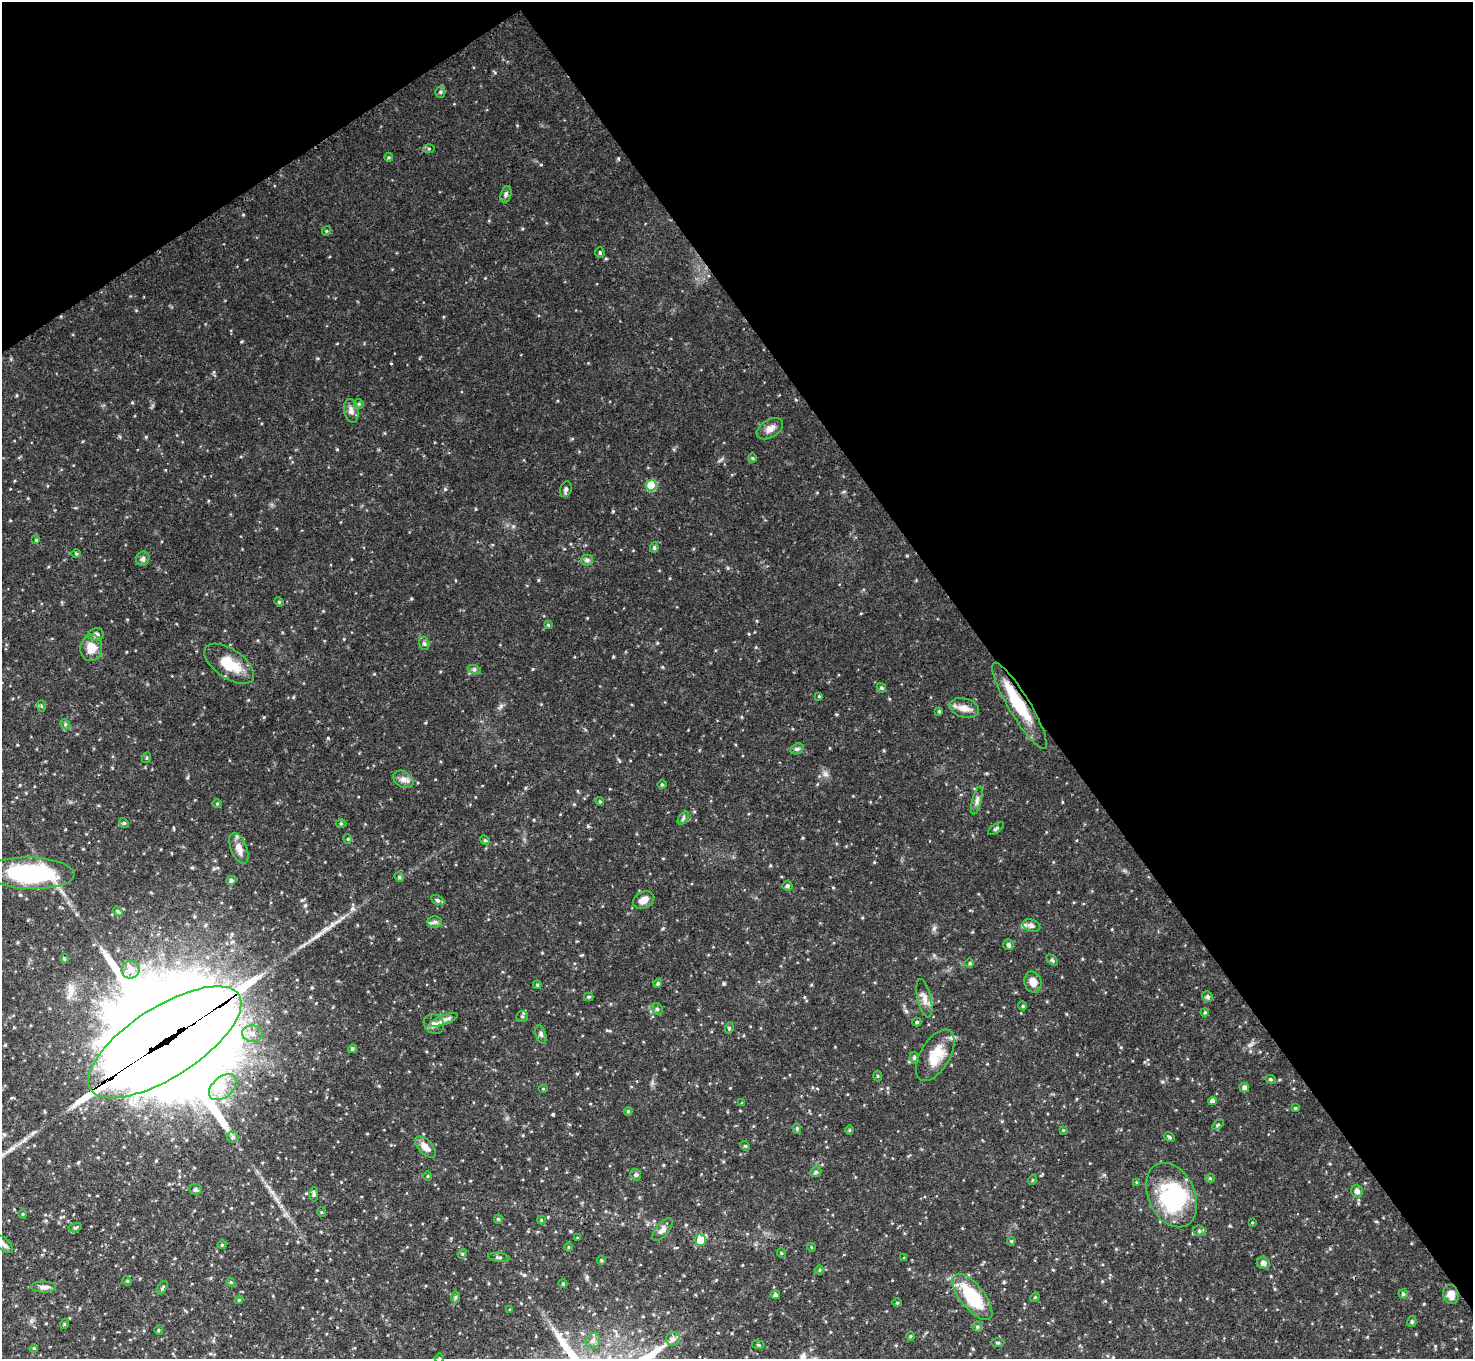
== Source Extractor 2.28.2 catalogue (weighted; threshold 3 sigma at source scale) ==
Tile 3 of 4 x 4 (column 3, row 1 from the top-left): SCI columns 2960-4430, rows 4380-5736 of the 5915 x 5917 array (HDU 1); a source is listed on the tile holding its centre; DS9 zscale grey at full resolution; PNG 1475 x 1361 px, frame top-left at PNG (2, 2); each listed source drawn as its Kron ellipse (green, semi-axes under 4 px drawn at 4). Shown black and unused: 36% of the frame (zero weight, under 3 of 4 exposures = <1% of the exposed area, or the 3 px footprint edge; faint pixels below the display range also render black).
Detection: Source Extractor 2.28.2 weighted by HDU 2 'WHT'; one run over the whole footprint, this tile lists its part. Background 0.104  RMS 0.0051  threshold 0.0229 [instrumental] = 3 sigma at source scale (4.5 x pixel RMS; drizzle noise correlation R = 1.50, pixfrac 1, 0.05/0.05 arcsec/px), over >= 5 px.
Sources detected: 157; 2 inside a brighter object's white glare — neither listed nor drawn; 2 inside a brighter listed object's ellipse — not listed separately; the other 153 listed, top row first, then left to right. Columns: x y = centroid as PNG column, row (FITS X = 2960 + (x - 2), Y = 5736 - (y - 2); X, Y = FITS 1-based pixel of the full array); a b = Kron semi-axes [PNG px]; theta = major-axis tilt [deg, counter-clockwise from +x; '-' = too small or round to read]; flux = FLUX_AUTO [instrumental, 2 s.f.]
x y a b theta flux
440 92 5 5 - 0.87
429 149 6 4 0 0.64
389 157 4 4 - 0.57
506 194 8 5 72 1.3
326 231 5 3 - 0.45
600 253 5 4 - 0.66
359 404 5 4 - 0.61
351 411 12 7 -79 2.3
770 429 14 8 31 3.2
753 458 5 3 - 0.52
651 485 5 5 - 19
566 489 8 5 70 1.1
36 540 4 4 - 0.49
654 548 5 4 - 0.84
76 554 5 3 - 0.47
143 559 7 6 - 1.4
587 560 5 5 - 1.1
279 602 5 4 - 0.58
548 625 4 4 - 0.5
96 634 8 6 10 1.4
424 643 7 5 -73 0.94
91 648 13 11 87 7
229 664 28 14 -35 14
474 669 7 4 -19 0.84
881 688 5 4 - 0.73
819 696 4 4 - 0.47
41 706 6 4 -88 0.59
1019 706 49 10 -59 23
964 708 15 9 -16 4.5
939 711 4 4 - 0.54
65 724 6 4 -47 0.74
797 749 7 5 19 1.1
146 758 5 3 - 0.44
403 779 11 8 -33 2.4
662 784 5 3 - 0.5
977 800 14 4 76 1.8
600 801 4 4 - 0.62
217 803 5 3 - 0.49
683 818 7 4 54 0.93
124 823 5 4 - 0.59
341 823 5 3 - 0.55
996 828 9 3 35 0.87
348 839 5 3 - 0.45
485 840 5 4 - 0.72
239 848 16 8 -68 4.3
30 873 44 15 -2 68
399 877 5 4 - 0.67
231 880 5 4 - 1.5
787 886 5 4 - 0.99
438 900 7 4 -27 0.93
644 900 11 8 26 3.4
118 911 5 4 - 0.72
435 922 7 6 - 1.3
1031 926 9 6 -16 1.7
1008 945 5 5 - 1.2
64 959 5 4 - 0.63
1052 960 7 4 -44 0.78
970 963 5 3 - 0.5
131 970 9 8 - 3.2
1033 982 10 8 -76 4.1
658 983 4 4 - 0.72
537 985 4 4 - 0.57
1207 996 5 5 - 1.2
588 997 5 4 - 0.6
924 998 19 7 -77 3.4
1023 1006 4 3 - 0.49
657 1009 6 5 - 0.92
1205 1012 4 4 - 0.58
522 1016 6 5 - 0.82
444 1020 14 4 21 2.2
917 1022 4 4 - 0.67
434 1024 10 9 - 2.7
729 1028 5 3 - 0.53
252 1034 10 8 -2 3.4
541 1034 9 5 -72 1.2
165 1042 88 35 33 17000
352 1049 4 4 - 0.88
935 1055 28 14 59 11
914 1057 6 4 87 0.91
877 1076 5 3 - 0.51
1271 1079 5 4 - 0.63
223 1087 16 10 40 7.3
1244 1087 5 4 - 1.6
543 1089 5 3 - 0.41
1212 1101 4 4 - 2.2
742 1103 4 4 - 0.44
1295 1108 4 3 - 0.62
628 1111 4 4 - 0.62
1218 1125 6 3 37 0.65
797 1128 5 4 - 0.72
849 1130 5 3 - 0.48
1063 1130 3 3 - 0.42
233 1137 6 5 - 1.1
1170 1137 5 4 - 0.72
745 1146 5 4 - 0.61
426 1147 13 7 -45 3.9
816 1172 6 5 - 0.88
636 1175 6 5 - 1
428 1176 5 3 - 0.42
1210 1178 5 4 - 0.55
1032 1180 5 3 - 0.45
1137 1183 4 4 - 0.53
195 1189 6 5 - 0.96
1357 1191 6 5 - 2
314 1194 7 4 90 0.99
1172 1195 34 23 -64 34
321 1212 5 3 - 0.43
23 1214 4 3 - 0.4
498 1219 4 4 - 0.56
541 1220 4 4 - 0.46
1252 1223 4 2 - 0.37
75 1228 6 4 17 0.83
663 1230 14 6 51 2.3
1199 1231 6 5 - 1
577 1238 3 3 - 0.4
700 1240 5 5 - 9.2
1011 1241 4 4 - 0.62
2 1243 14 6 -41 2.3
222 1245 4 4 - 0.54
568 1247 4 3 - 0.44
811 1247 4 3 - 0.4
781 1253 5 3 - 0.46
462 1254 5 4 - 0.53
499 1257 11 4 -7 1
904 1258 4 4 - 0.48
601 1260 4 4 - 0.57
1263 1263 6 6 - 2
819 1270 4 3 - 0.45
127 1281 5 4 - 0.57
231 1282 4 4 - 0.54
563 1284 4 3 - 0.48
43 1287 13 5 0 2
162 1288 8 3 59 0.72
1403 1294 4 4 - 0.87
775 1295 5 4 - 1.1
1451 1295 10 7 -74 4.4
455 1297 6 4 90 0.77
972 1297 28 12 -51 23
1035 1297 5 4 - 0.47
239 1300 4 3 - 0.53
897 1303 4 3 - 0.48
510 1309 4 3 - 0.42
1412 1322 5 4 - 0.81
64 1324 5 3 - 0.5
977 1327 5 4 - 0.73
158 1330 5 3 - 0.5
910 1336 5 3 - 0.5
673 1339 7 7 - 1.6
593 1341 8 7 - 2.1
998 1343 7 3 0 0.55
758 1345 6 3 -9 0.52
34 1348 4 3 - 0.48
439 1358 5 3 - 0.4
Overlapping masked pixels (flux is a lower limit): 2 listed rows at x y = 1019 706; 165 1042
Isophote crosses this tile's border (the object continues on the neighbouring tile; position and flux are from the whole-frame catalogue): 3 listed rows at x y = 165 1042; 2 1243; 439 1358
Unlisted compact peaks at least as high as the median listed source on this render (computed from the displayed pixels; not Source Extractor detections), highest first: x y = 445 489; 328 738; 825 774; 553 1114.